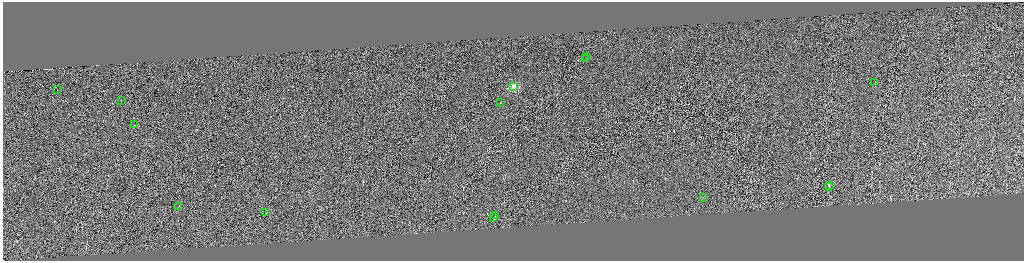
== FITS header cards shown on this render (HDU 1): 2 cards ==
NAXIS1  =                 4085
NAXIS2  =                 1034

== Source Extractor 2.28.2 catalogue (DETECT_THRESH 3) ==
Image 4085 x 1034 px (HDU 1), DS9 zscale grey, zoomed out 1/4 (1 PNG px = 4 x 4 image px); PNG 1026 x 263 px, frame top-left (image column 4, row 1034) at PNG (3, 2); each listed source drawn as its Kron ellipse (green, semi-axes under 4 px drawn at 4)
Background 0.718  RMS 4.1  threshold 12.3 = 3 sigma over >= 5 px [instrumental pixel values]
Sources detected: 304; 289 cannot appear on this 1/4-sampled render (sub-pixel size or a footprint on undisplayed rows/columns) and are neither listed nor drawn; the other 15 listed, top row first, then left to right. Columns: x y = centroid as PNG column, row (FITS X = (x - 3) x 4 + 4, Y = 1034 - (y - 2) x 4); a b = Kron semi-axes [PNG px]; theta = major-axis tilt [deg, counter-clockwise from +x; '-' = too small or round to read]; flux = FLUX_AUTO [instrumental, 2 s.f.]
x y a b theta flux
587 57 2 1 - 30000
585 58 2 1 - 19000
875 83 2 1 - 13000
513 86 2 2 - 130000
57 89 2 1 - 17000
121 100 2 1 - 15000
500 103 2 1 - 17000
134 125 2 1 - 13000
829 185 3 1 - 34000
829 186 2 1 - 16000
703 197 2 1 - 9400
178 207 3 1 - 51000
266 212 2 1 - 13000
495 216 3 1 - 27000
493 218 2 1 - 13000
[289 sub-pixel or undisplayed-footprint detections neither listed nor drawn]